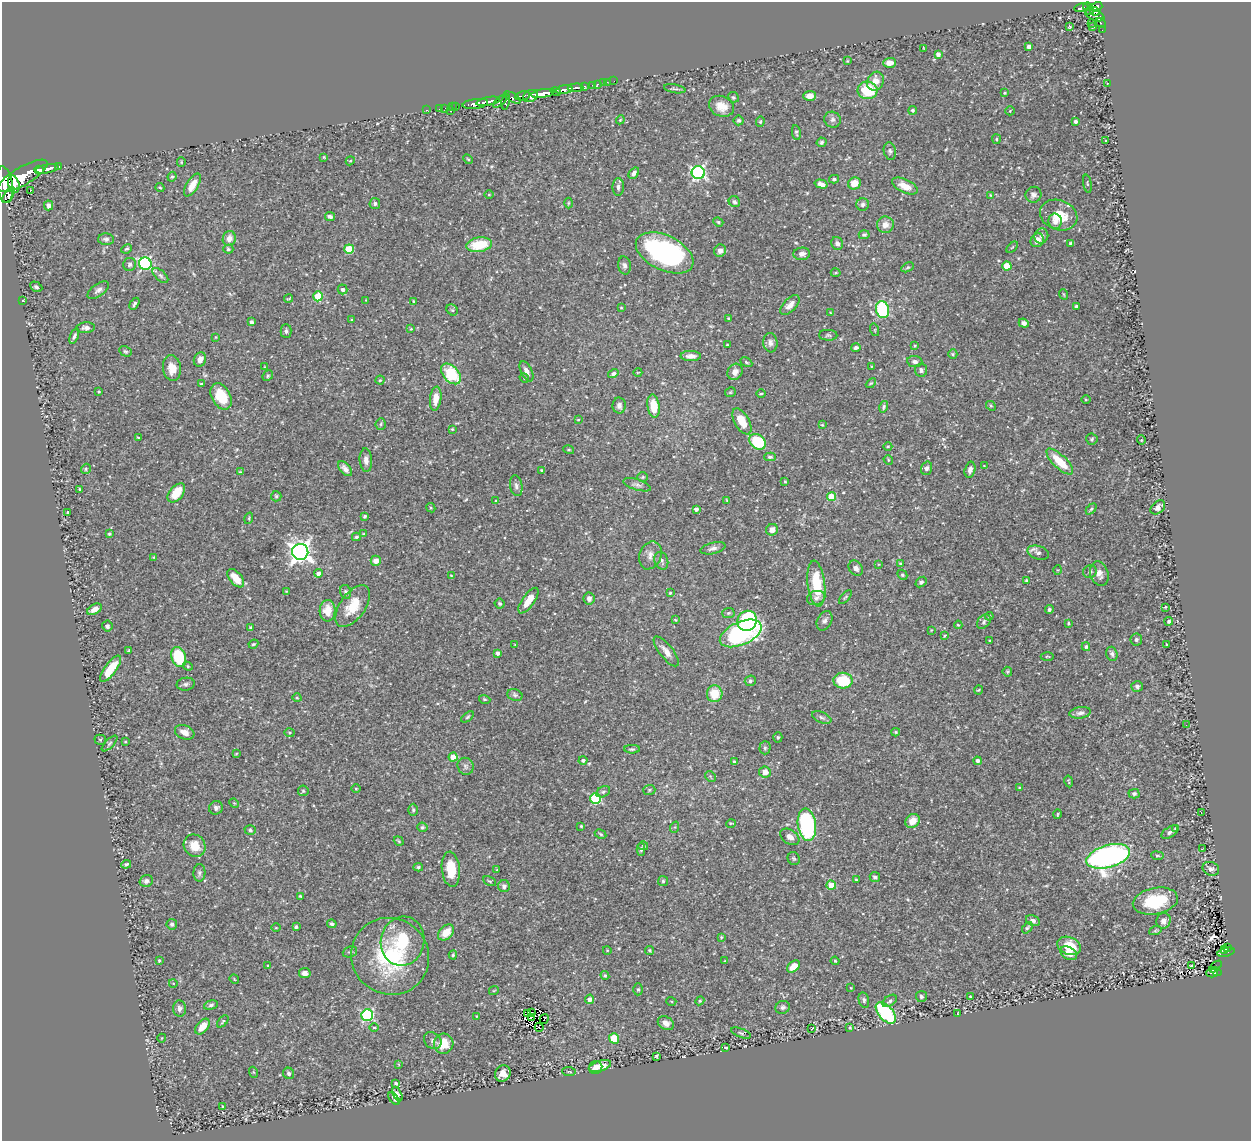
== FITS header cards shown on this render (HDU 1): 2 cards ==
NAXIS1  =                 1249
NAXIS2  =                 1139

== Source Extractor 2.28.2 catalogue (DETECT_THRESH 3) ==
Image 1249 x 1139 px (HDU 1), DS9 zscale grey, 1 PNG px = 1 image px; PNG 1253 x 1143 px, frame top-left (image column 1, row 1139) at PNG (2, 2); each listed source drawn as its Kron ellipse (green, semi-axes under 4 px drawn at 4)
Background 0.647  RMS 0.023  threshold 0.0697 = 3 sigma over >= 5 px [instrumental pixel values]
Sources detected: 442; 2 with non-positive FLUX_AUTO (blend fragments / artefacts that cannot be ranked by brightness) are neither listed nor drawn; the other 440 listed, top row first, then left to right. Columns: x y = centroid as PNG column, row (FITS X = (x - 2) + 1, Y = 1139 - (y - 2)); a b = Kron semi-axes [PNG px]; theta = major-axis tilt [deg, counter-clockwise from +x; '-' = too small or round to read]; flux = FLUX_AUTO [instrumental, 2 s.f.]
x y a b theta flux
1088 7 5 4 - 180
1097 7 6 4 37 380
1081 8 7 4 10 210
1090 11 4 3 - 76
1095 11 5 3 - 270
1095 15 10 5 -20 440
1091 23 2 2 - 10
1101 23 5 3 - 43
1069 26 3 3 - 3.8
1093 27 3 2 - 1.3
1102 30 2 2 - 7.5
1029 47 4 4 - 10
923 48 3 2 - 1.1
938 54 4 4 - 6.6
847 61 3 3 - 1.3
890 63 6 5 - 12
614 81 2 2 - 5.6
875 81 10 8 63 18
607 82 2 2 - 6.2
603 83 2 2 - 11
1107 83 3 2 - 1.1
597 84 3 2 - 16
593 85 3 3 - 37
584 87 4 3 - 140
575 88 8 3 4 220
675 89 11 3 -10 2.9
564 90 8 4 9 740
868 90 10 9 - 56
556 91 5 3 - 510
543 93 12 4 9 1600
1005 93 4 3 - 1.8
522 96 8 4 10 360
531 96 7 6 - 630
810 96 6 5 - 13
733 97 5 5 - 3.1
513 98 9 4 -30 500
488 101 12 3 10 1000
500 101 8 4 44 360
506 102 8 3 80 390
475 104 13 5 7 1300
452 106 3 2 - 34
456 106 3 2 - 22
721 106 13 10 -24 20
439 108 3 2 - 22
445 108 2 2 - 14
427 110 3 2 - 23
913 110 4 4 - 2.6
450 111 3 3 - 67
1010 111 5 4 - 1.8
620 120 4 3 - 1.4
739 120 5 5 - 3.6
832 120 8 7 - 5.2
1076 121 4 4 - 3.1
760 122 5 4 - 1.9
796 133 7 3 -79 2.4
996 139 5 4 - 2
1105 140 3 2 - 1.3
822 142 5 4 - 2.7
890 151 9 6 -79 3.9
324 157 3 3 - 1.2
468 159 5 3 - 1.7
350 161 4 3 - 1.5
181 162 5 4 - 1.8
59 166 3 3 - 89
47 169 12 4 10 1100
39 170 5 3 - 460
634 173 6 4 52 5.2
698 173 6 6 - 340
23 176 28 9 30 2800
172 177 5 4 - 1.8
834 179 5 4 - 2.5
854 183 6 6 - 17
14 184 9 5 -76 860
821 184 6 4 -16 7.1
1087 184 9 3 -80 1.8
4 185 18 8 -82 1800
192 185 13 5 59 17
905 186 14 6 -25 19
618 187 9 5 88 5.7
160 188 5 3 - 1.9
30 190 3 3 - 81
9 195 9 4 57 73
489 195 5 3 - 1.2
990 195 3 3 - 1.2
1033 195 8 7 - 5.8
734 202 6 5 - 4
568 203 5 3 - 1.4
375 204 5 5 - 3.4
48 205 5 4 - 6.4
863 205 6 6 - 4.2
1059 215 19 15 -21 39
330 217 5 4 - 4.3
1055 221 8 6 -81 7.7
718 222 5 4 - 1.9
885 225 8 8 - 12
864 235 5 4 - 3
1041 236 8 7 - 4.7
106 239 8 6 -2 4.2
229 239 7 6 - 11
1037 240 7 6 - 12
837 243 6 5 - 5.8
1071 243 4 3 - 2.1
479 245 13 7 9 57
1012 247 7 2 44 1.4
126 249 6 3 25 1.8
228 249 5 4 - 2.5
349 249 5 4 - 60
720 251 6 6 - 8.6
665 253 31 17 -25 270
802 254 8 6 6 6.7
130 264 6 6 - 3.8
145 264 6 6 - 230
624 265 9 6 -80 5.5
1007 266 4 4 - 35
908 267 6 4 30 2.1
836 273 5 3 - 1.4
160 276 9 5 -42 3.9
36 287 6 4 -28 3
342 289 5 5 - 4.6
98 290 12 6 35 6.6
1063 294 5 3 - 1.5
318 296 5 4 - 63
288 298 4 2 - 1.6
23 300 3 2 - 1.1
366 300 3 3 - 1.2
413 301 3 3 - 1.5
134 304 6 3 60 3.1
790 305 12 6 45 9.3
1076 306 3 3 - 3.4
621 308 4 3 - 1.3
452 310 6 5 - 2.5
882 310 8 6 -77 150
830 313 4 3 - 1.2
729 318 3 2 - 1.5
352 320 3 2 - 1.5
251 322 4 4 - 4.6
1024 323 5 4 - 5.5
86 328 9 5 3 6.1
411 329 3 3 - 1.3
875 330 6 4 -73 1.5
286 331 7 5 -89 3.5
828 335 9 5 -1 3.4
74 336 8 4 69 4
216 337 3 2 - 1
770 343 10 7 -83 6.2
727 345 3 2 - 1.1
915 345 4 2 - 1.2
856 348 5 4 - 3.7
125 351 6 5 - 2.8
953 354 5 4 - 1.9
691 356 10 5 -1 9.6
200 359 7 6 - 11
746 362 6 3 -29 2.1
915 362 8 5 -8 5.4
871 366 4 2 - 1.2
265 367 4 4 - 1.5
172 368 13 9 -83 18
921 370 7 6 - 4.6
527 371 11 5 -63 8.2
638 372 4 2 - 1.2
735 372 8 7 - 9.9
451 374 12 7 -49 78
613 374 5 4 - 3.5
268 376 6 5 - 2.6
524 378 5 4 - 1.7
380 380 4 4 - 2
871 383 6 3 43 1.9
201 384 3 3 - 1.4
99 391 4 3 - 1.2
730 392 5 5 - 1.8
761 394 5 3 - 1.7
221 396 14 9 -61 49
436 399 12 5 83 15
1086 400 5 3 - 1.5
619 406 8 6 -88 5.5
653 406 12 6 -82 30
991 406 5 4 - 1.8
884 407 6 4 76 2.7
578 420 4 2 - 1.1
742 421 14 7 -60 27
381 424 6 5 - 2.9
822 425 3 3 - 1.3
452 429 3 3 - 1.4
138 437 4 2 - 1.2
1092 439 5 5 - 2.8
1141 440 4 4 - 1.4
758 442 9 7 -41 89
888 446 4 3 - 1.3
569 450 5 3 - 1.5
770 457 6 4 0 3
366 460 12 6 -85 7.7
888 460 5 4 - 2
1060 461 17 6 -44 40
984 466 3 3 - 0.93
927 468 7 5 73 4.4
86 469 5 4 - 2.3
345 469 9 5 -47 6.8
542 470 3 3 - 2.9
970 470 8 5 76 6.1
240 472 3 3 - 1.3
643 477 5 4 - 2.3
785 481 3 3 - 1.3
637 485 14 5 -17 6.1
516 486 10 6 -80 5.6
80 489 3 2 - 1.6
176 493 11 6 50 32
276 496 5 5 - 2.4
832 497 4 4 - 52
496 500 4 2 - 1.3
727 500 4 2 - 1.2
1158 507 8 6 42 7.7
431 508 5 4 - 1.6
696 509 4 3 - 5.3
1091 509 6 4 45 2.4
68 512 3 3 - 2.2
365 516 4 3 - 2.2
249 518 6 3 73 1.9
772 530 6 5 - 9.6
109 534 4 3 - 1.8
363 534 3 3 - 1.3
356 537 4 3 - 2.1
713 548 13 5 14 6.2
300 552 8 8 - 910
1038 553 11 6 -17 5.9
650 555 14 10 67 11
154 557 3 3 - 1.2
376 561 5 5 - 11
661 561 9 6 -70 4.7
879 564 3 3 - 1.1
900 564 4 3 - 1.6
856 568 8 6 -54 7
1057 570 5 3 - 1.4
1090 572 7 6 - 4.2
318 573 4 4 - 6.4
1099 574 12 9 -72 11
451 575 4 2 - 0.98
902 575 5 4 - 2.2
236 578 11 6 -50 25
1026 580 3 2 - 1.5
921 582 6 4 40 3
816 584 23 8 -83 54
286 592 4 2 - 1.4
346 592 7 5 -78 3.3
670 593 3 3 - 1.8
845 597 8 3 48 2.1
816 598 9 7 15 6.5
589 599 6 5 - 5.4
528 601 15 6 54 20
500 604 5 4 - 2.8
353 606 24 12 55 37
1165 607 3 2 - 1.4
95 609 8 5 29 9.3
1049 610 4 4 - 2.9
328 611 11 8 88 21
728 613 6 5 - 2.7
989 616 4 3 - 1.9
675 620 3 3 - 1.2
747 621 10 9 - 120
825 621 10 7 62 5.4
1169 621 4 3 - 2.6
984 622 8 5 48 3.6
1068 623 3 2 - 1.5
958 625 4 3 - 1.4
107 626 5 5 - 4.2
250 628 4 3 - 2.3
931 630 3 3 - 1.1
741 633 22 11 24 300
944 636 3 3 - 1.7
990 640 4 3 - 1.1
1136 640 6 6 - 3.4
253 644 5 3 - 1.9
1166 644 3 2 - 0.83
515 645 3 2 - 1
1086 647 4 3 - 2.7
129 651 3 2 - 1.4
666 651 18 6 -51 12
498 653 4 3 - 5.1
1112 654 7 5 -72 3.9
1047 656 7 3 -1 1.8
179 657 10 7 -71 63
188 666 5 4 - 2.1
110 669 16 5 54 34
1007 672 5 4 - 2
750 681 6 5 - 3.1
843 681 9 8 - 60
186 684 9 6 9 4.4
1137 686 6 5 - 3.8
978 690 4 3 - 1.8
715 694 8 8 - 32
515 695 8 5 -21 3.5
297 698 5 3 - 1.3
485 699 6 3 -19 1.8
1080 713 11 5 8 5.4
468 717 7 4 38 2.3
822 717 10 5 -24 4.7
1186 725 3 2 - 2.4
185 732 10 7 -21 10
896 732 4 3 - 2
290 733 5 4 - 1.8
778 737 5 4 - 2
100 740 5 5 - 1.8
125 742 3 3 - 1.3
110 743 10 4 45 3.2
765 748 6 5 - 3
632 749 8 4 -1 3.1
236 754 4 2 - 1.3
453 757 4 4 - 24
583 760 4 4 - 3.4
977 761 4 4 - 4.1
734 762 4 4 - 2.9
466 766 9 8 - 5.3
765 772 6 5 - 12
710 776 6 4 -46 2.2
1069 781 6 2 -79 1.4
1019 787 3 2 - 1.1
356 788 5 3 - 1.7
649 790 6 5 - 2.5
303 791 5 5 - 2.4
603 792 7 5 29 3
1134 794 5 4 - 3.5
596 799 5 5 - 120
234 803 5 4 - 1.6
216 808 7 6 - 4.8
413 810 6 5 - 2.5
1201 812 3 2 - 1.1
1058 814 5 3 - 1.5
912 821 7 6 - 17
731 823 5 3 - 1.3
807 825 16 9 -82 180
581 826 3 3 - 1.3
422 827 5 4 - 2.5
675 827 6 3 70 2
1176 828 4 3 - 3.4
250 830 6 4 -18 2.8
1170 832 9 5 34 4.4
601 834 6 4 -29 2.2
790 837 10 7 -34 8.7
399 841 5 3 - 1.6
195 846 12 10 -51 24
643 846 5 4 - 1.9
1202 849 3 3 - 1.4
641 850 6 4 89 2.6
1108 856 22 11 16 630
1157 856 6 3 -8 2
794 858 6 6 - 2.5
126 864 5 4 - 2.8
418 867 5 4 - 2.3
451 869 18 9 -84 39
1211 869 8 6 -21 6
497 870 4 3 - 1.3
199 873 9 6 88 4
875 877 5 5 - 3.6
856 880 3 3 - 1.5
146 881 7 5 17 4.8
489 881 7 3 -26 1.9
663 881 5 5 - 2.2
831 885 5 4 - 43
504 886 6 6 - 4.4
300 896 4 3 - 1.9
1155 901 23 13 11 73
1033 920 7 5 -26 4.6
1163 921 8 7 - 6.6
172 924 5 5 - 3.5
332 924 5 4 - 3.2
296 927 4 3 - 3
276 928 5 3 - 1.4
1027 928 6 4 50 2.5
1155 931 6 4 19 1.8
446 932 9 6 46 21
721 937 4 3 - 1.7
402 941 24 21 77 69
1069 946 12 8 -22 36
1227 947 4 2 - 22
607 950 4 3 - 1.1
1225 950 3 3 - 39
650 951 4 4 - 2.3
350 952 7 5 21 3.2
1226 952 9 3 13 100
1069 953 9 6 -31 12
453 955 4 4 - 2.3
390 956 39 38 - 160
159 960 3 2 - 1.6
725 961 3 2 - 1.2
835 961 4 3 - 1.7
268 965 3 2 - 1.4
793 966 7 5 42 18
1191 966 3 2 - 1.9
1216 967 7 3 42 8.7
1216 972 5 3 - 46
305 973 6 5 - 7.6
1212 973 5 4 - 37
605 975 4 3 - 2.1
234 979 5 4 - 1.4
173 983 4 3 - 1.1
851 988 4 2 - 0.99
638 989 6 5 - 2.5
494 990 5 3 - 1.3
921 996 5 5 - 3.1
970 996 3 2 - 1.1
589 999 5 4 - 8.2
864 1000 8 5 -76 3.5
671 1001 5 3 - 1.5
700 1001 4 4 - 2
890 1001 8 5 37 4.2
211 1005 7 4 16 3.2
783 1007 7 6 - 3.9
180 1009 8 6 -86 5.3
528 1013 3 3 - 2.3
532 1013 2 2 - 2.5
886 1013 13 7 -48 160
957 1013 3 2 - 1.1
367 1015 6 5 - 190
477 1016 2 2 - 1.3
532 1017 3 2 - 5.4
544 1019 5 2 - 1.5
223 1021 7 3 50 2
666 1023 8 6 -34 11
202 1027 9 5 50 19
539 1027 4 2 - 0.55
374 1028 5 3 - 1.6
850 1028 4 3 - 1.5
812 1029 3 2 - 1.5
741 1033 10 4 -21 3.6
162 1038 4 3 - 1
614 1038 5 5 - 32
433 1041 9 7 -42 5.1
444 1044 10 9 - 28
726 1048 3 2 - 1.4
656 1056 4 3 - 2.3
398 1064 4 3 - 1.3
600 1066 11 5 18 16
595 1067 7 6 - 8
253 1072 5 3 - 1.4
569 1072 6 2 -6 1.5
289 1073 6 5 - 3.7
503 1074 8 7 - 12
396 1083 4 3 - 2.5
397 1094 8 4 -63 4.4
394 1099 7 3 -52 2.8
223 1107 4 4 - 1.6
At the frame edge (FLAGS 8, measured only in part): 1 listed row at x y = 4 185
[2 non-positive-flux detections neither listed nor drawn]